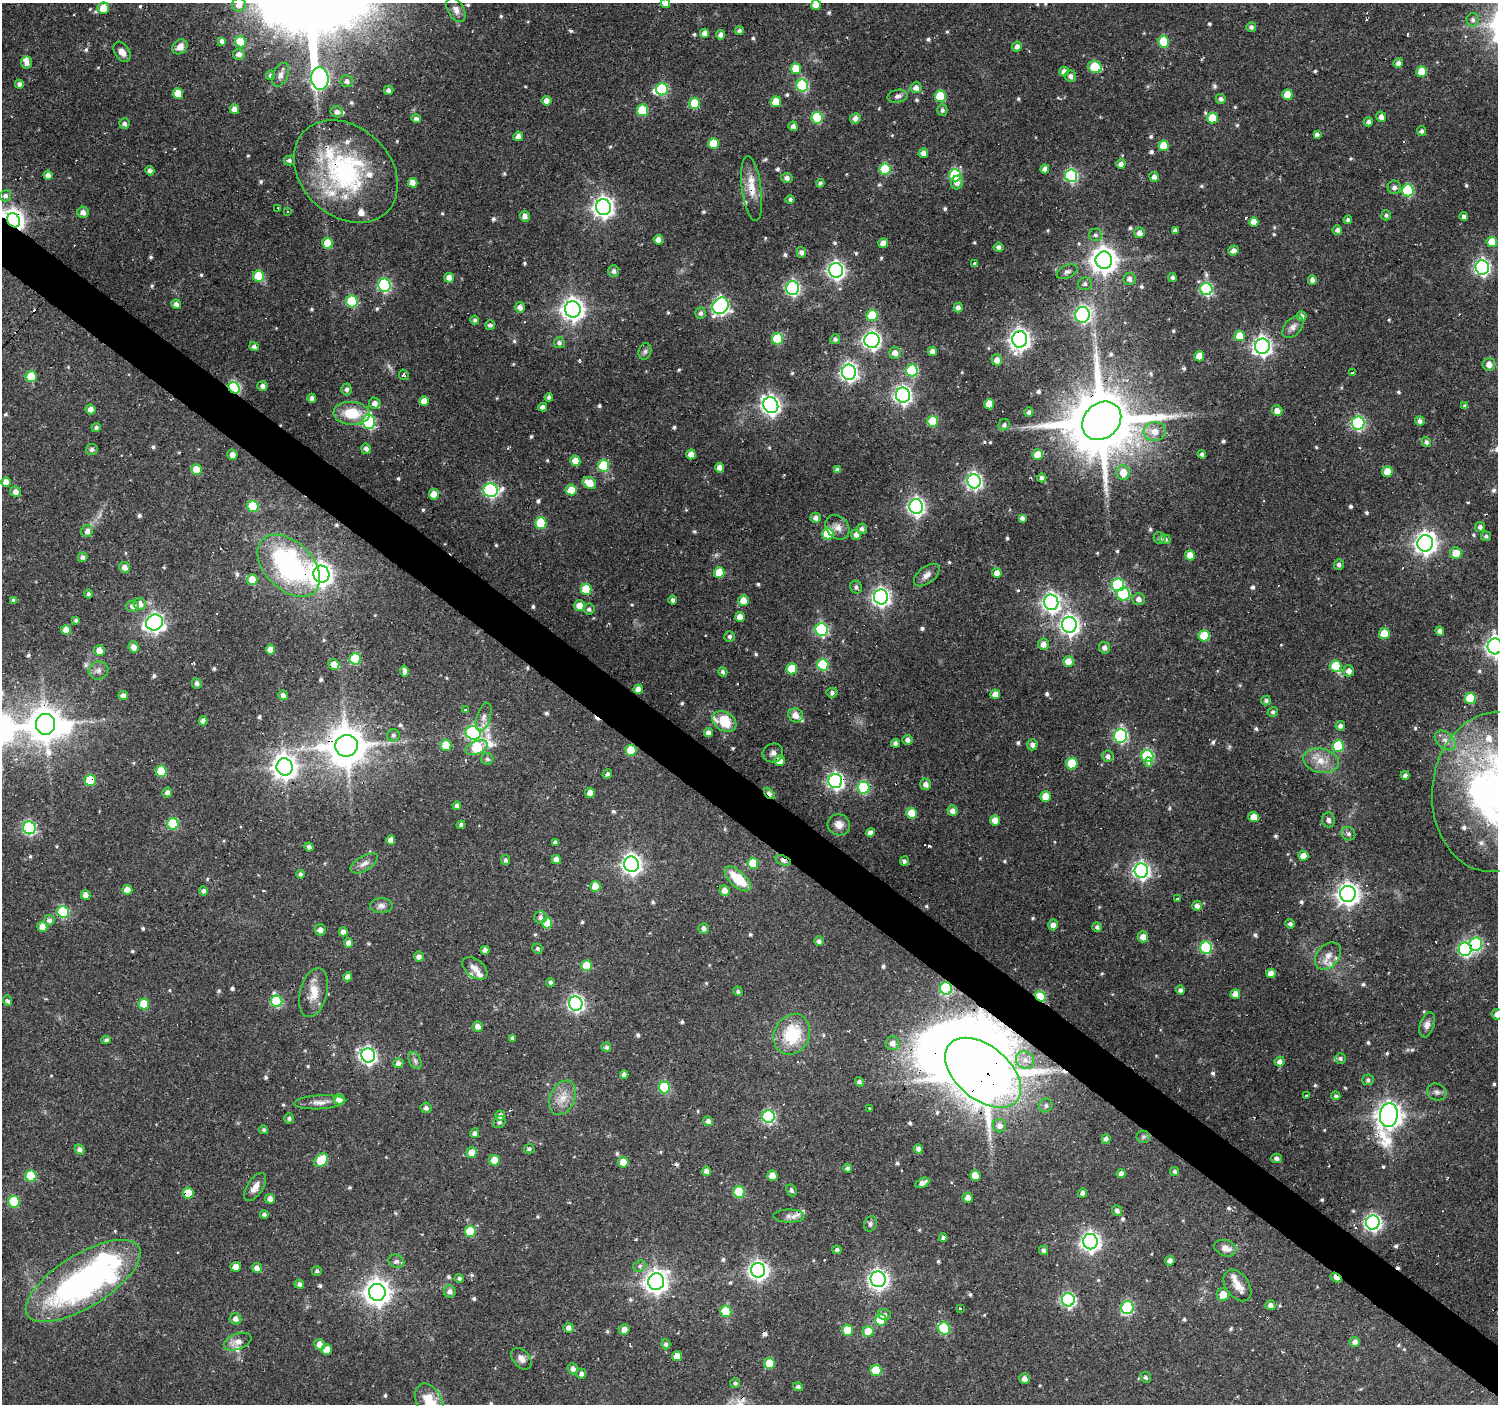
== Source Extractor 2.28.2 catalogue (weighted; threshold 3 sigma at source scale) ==
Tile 6 of 4 x 4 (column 2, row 2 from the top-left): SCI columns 1497-2992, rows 2974-4375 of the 5985 x 6013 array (HDU 1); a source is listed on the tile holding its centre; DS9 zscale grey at full resolution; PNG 1500 x 1406 px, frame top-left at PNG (2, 3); each listed source drawn as its Kron ellipse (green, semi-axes under 4 px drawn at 4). Shown black and unused: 4% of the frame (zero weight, under 2 of 3 exposures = <1% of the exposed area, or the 3 px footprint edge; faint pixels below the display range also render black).
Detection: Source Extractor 2.28.2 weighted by HDU 2 'WHT'; one run over the whole footprint, this tile lists its part. Background 0.137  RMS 0.0061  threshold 0.0273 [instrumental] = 3 sigma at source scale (4.5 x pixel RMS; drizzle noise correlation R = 1.50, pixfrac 1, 0.0396/0.0396 arcsec/px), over >= 5 px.
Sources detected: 761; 5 too faint to see at this stretch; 4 inside a brighter object's white glare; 26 cosmic-ray / hot-pixel residue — neither listed nor drawn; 20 inside a brighter listed object's ellipse — not listed separately; of the other 706, all 500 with FLUX_AUTO >= 1.43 (the completeness limit of this list) listed and drawn (206 fainter detections not listed), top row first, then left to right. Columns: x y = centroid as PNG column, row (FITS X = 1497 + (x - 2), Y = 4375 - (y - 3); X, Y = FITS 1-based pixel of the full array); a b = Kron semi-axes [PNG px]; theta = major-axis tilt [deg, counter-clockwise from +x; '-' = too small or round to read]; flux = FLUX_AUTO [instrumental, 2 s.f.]
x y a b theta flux
665 3 5 5 - 4.3
239 5 7 6 - 4
816 5 5 5 - 6.5
103 8 6 5 - 12
456 10 13 8 -60 3.7
1473 20 7 6 - 2
1251 27 5 5 - 1.9
739 31 4 4 - 1.6
705 33 5 4 - 5.2
721 35 4 4 - 3.3
222 41 4 4 - 2.2
241 42 5 5 - 20
1163 42 6 5 - 28
180 47 8 6 43 4.3
1017 47 5 4 - 3.2
122 52 11 7 -57 4.2
239 54 6 5 - 3
27 63 6 5 - 3.4
1398 63 5 4 - 2.8
1095 67 7 5 -16 26
796 69 5 5 - 17
1064 71 5 4 - 3.5
1422 72 5 5 - 12
271 75 4 4 - 2
281 75 13 7 68 3
1071 76 6 5 - 2.6
320 79 11 8 -83 230
347 81 6 6 - 2.9
19 84 4 4 - 2.2
802 86 6 6 - 57
916 88 5 5 - 3.6
662 89 6 6 - 49
389 90 5 4 - 2.3
178 93 5 5 - 11
1287 95 5 5 - 12
898 96 10 6 11 2.6
940 96 6 5 - 28
1221 99 5 4 - 2
546 101 5 5 - 4.4
776 102 5 5 - 12
694 103 5 5 - 15
234 109 5 4 - 4.2
643 110 6 5 - 32
942 110 6 5 - 1.9
337 112 6 5 - 2.7
1381 117 5 5 - 3
817 118 6 5 - 40
855 118 5 5 - 3.5
1212 118 5 5 - 17
416 119 4 4 - 2.3
1368 122 4 4 - 2.2
124 124 5 5 - 2.2
793 126 5 4 - 2.4
1422 131 5 4 - 1.8
1317 134 4 4 - 2.2
518 136 5 4 - 3.3
713 143 5 5 - 18
1164 146 5 5 - 13
923 153 5 4 - 3.8
289 160 5 5 - 1.5
1121 164 5 4 - 3.3
885 169 6 5 - 34
1045 169 4 4 - 3.3
150 171 4 4 - 2.2
346 171 58 44 -43 98
48 175 4 4 - 3.4
955 175 6 5 - 53
1071 176 6 6 - 79
1154 177 5 4 - 3
787 178 6 5 - 2.5
413 183 5 4 - 4.8
820 183 4 4 - 1.7
957 183 7 6 - 3.4
1394 187 7 6 - 2.5
752 188 33 9 -82 11
1408 190 6 6 - 52
5 196 6 5 - 2
790 199 4 4 - 1.4
603 207 8 7 - 360
278 208 3 3 - 2.4
83 212 5 5 - 3.2
287 212 3 3 - 1.4
1386 215 5 5 - 1.5
525 216 5 5 - 3.3
1464 217 4 4 - 2.3
14 220 7 6 - 420
1348 220 4 4 - 1.7
1254 222 5 4 - 6.4
1175 230 4 4 - 2.3
1337 230 5 4 - 2.4
1139 233 5 5 - 3.5
1095 235 6 6 - 1.8
658 240 5 4 - 4
1492 242 5 5 - 13
327 243 5 5 - 15
883 243 5 5 - 6
999 247 5 4 - 2.5
1233 250 5 5 - 2.7
801 252 5 4 - 2.6
1104 260 8 8 - 650
975 264 4 3 - 5.5
1482 267 7 6 - 170
836 270 7 7 - 230
614 271 6 5 - 2.1
1067 272 11 6 25 2.2
258 276 6 5 - 20
449 278 5 5 - 4
1173 278 4 4 - 1.9
1129 279 6 6 - 3
1312 280 5 4 - 2.7
1085 284 7 6 - 1.9
384 285 6 6 - 91
793 288 7 6 - 120
1206 289 6 6 - 77
352 301 6 6 - 40
176 304 5 4 - 2.5
721 306 9 7 49 190
520 307 5 5 - 3.4
958 307 5 4 - 2.8
573 309 8 8 - 470
701 313 6 5 - 1.9
872 315 5 5 - 29
1082 315 8 7 - 110
1301 316 5 5 - 2.5
475 320 4 4 - 1.5
490 325 5 5 - 2.1
1293 327 13 8 48 3.5
1240 336 5 5 - 14
777 339 6 5 - 35
835 339 5 4 - 1.8
1020 339 8 7 - 370
872 340 7 7 - 210
559 343 5 5 - 1.9
254 346 5 4 - 2
1262 346 7 7 - 280
645 351 8 6 74 1.7
932 351 5 4 - 2.9
895 353 6 6 - 4.3
1199 356 5 5 - 9.5
997 360 5 5 - 4.1
1489 364 6 6 - 4.5
912 370 6 6 - 52
849 372 7 7 - 230
1353 373 3 3 - 7.7
404 375 5 4 - 1.6
31 377 5 5 - 21
262 386 5 5 - 2.6
234 388 6 5 - 86
347 389 6 5 - 2.1
903 395 7 7 - 230
549 397 4 4 - 1.8
312 398 5 4 - 2.6
424 401 5 4 - 5.3
375 403 6 5 - 3.7
989 404 5 5 - 9
771 405 8 7 - 290
1465 406 4 4 - 1.6
543 407 4 4 - 3
91 409 5 5 - 3.5
1277 411 5 5 - 4.5
1029 412 5 4 - 1.9
352 413 18 11 -3 19
933 421 5 5 - 22
1102 421 21 17 43 6000
1420 421 5 4 - 2.2
369 422 7 6 - 71
1358 423 6 6 - 98
1004 425 6 5 - 1.7
96 428 4 4 - 1.6
1155 432 11 9 2 7.7
1426 442 5 4 - 1.9
92 449 6 5 - 1.7
366 449 5 5 - 2.4
691 454 5 5 - 5.4
1202 454 4 4 - 1.7
232 455 5 5 - 4.4
1038 455 5 5 - 8.5
575 461 5 5 - 7.1
604 466 6 5 - 40
720 468 5 4 - 3.8
196 470 5 5 - 11
837 470 4 4 - 2
1123 472 7 6 - 8.5
1387 472 5 5 - 10
1042 478 4 4 - 1.9
974 481 7 6 - 170
6 482 4 4 - 5.2
589 483 7 5 -32 9.7
491 490 7 6 - 120
571 490 5 5 - 11
15 492 5 5 - 3.7
434 494 5 5 - 7.5
253 506 6 5 - 31
916 507 7 7 - 210
816 518 5 5 - 2.7
1022 518 4 4 - 2.2
541 523 6 5 - 33
837 527 13 10 -47 5
1480 527 5 5 - 2.3
862 529 5 5 - 2.3
87 531 6 5 - 3
828 534 5 5 - 26
856 535 5 5 - 2.7
1486 536 5 5 - 1.7
1160 538 6 5 - 1.7
1165 539 5 4 - 1.9
1425 543 8 8 - 410
1456 553 6 6 - 7.9
1190 555 5 5 - 6.2
83 557 5 4 - 2.3
1339 564 5 5 - 2.1
289 566 37 24 -44 110
124 567 5 5 - 4.1
719 572 5 5 - 14
997 573 5 4 - 4.5
321 574 8 8 - 450
927 575 15 8 38 3.9
252 580 5 5 - 8.4
1118 585 6 6 - 61
856 587 6 5 - 1.7
586 589 5 5 - 23
88 594 4 4 - 1.5
1124 594 6 6 - 43
881 597 7 7 - 250
1139 599 6 6 - 2.8
13 600 4 4 - 1.7
673 600 4 4 - 1.8
743 601 5 5 - 8
1051 602 8 7 - 270
140 604 6 6 - 4.6
133 606 6 6 - 3.3
580 606 5 5 - 7.5
589 609 5 5 - 1.9
740 617 5 5 - 5.9
76 620 4 3 - 1.5
154 623 8 8 - 270
1069 625 8 7 - 290
66 630 5 5 - 6.3
822 630 6 6 - 77
1440 631 4 4 - 2.5
1384 633 5 5 - 11
729 636 5 5 - 1.6
1204 636 5 5 - 20
1043 644 5 5 - 4.1
1495 646 8 7 - 310
134 647 6 5 - 4.1
1105 648 6 5 - 2.9
271 650 5 4 - 6.6
99 651 5 5 - 5.2
355 659 6 5 - 37
1068 661 5 5 - 6.8
334 664 5 5 - 6.2
823 665 6 5 - 41
1336 666 6 5 - 24
792 669 5 5 - 18
98 670 10 8 25 2.8
404 671 5 4 - 3.4
1349 671 6 5 - 3.8
723 672 5 4 - 1.8
197 683 5 5 - 2.3
638 689 4 4 - 4.6
832 693 5 5 - 2
995 694 5 4 - 4.9
283 695 5 4 - 2.9
123 696 5 4 - 3.1
1470 698 5 5 - 24
1266 700 5 4 - 1.5
466 710 3 3 - 4.2
1273 712 5 5 - 1.7
796 715 7 6 - 5.6
484 717 15 7 72 4
203 721 4 4 - 3.2
724 721 13 9 -30 20
46 724 10 9 - 1300
1340 726 4 4 - 2.5
473 733 8 6 -26 98
708 733 4 4 - 3.4
393 735 6 6 - 1.6
1120 736 7 6 - 100
908 740 5 4 - 2.6
1445 740 12 8 -41 4
895 743 4 4 - 2.3
446 745 6 5 - 11
1032 745 5 5 - 2.5
346 746 11 11 - 1800
1338 746 6 5 - 45
477 748 11 6 21 43
631 750 5 5 - 24
773 753 10 9 - 3.1
1108 756 6 5 - 2.4
1147 756 6 6 - 66
487 759 6 6 - 1.7
780 761 5 5 - 6
1321 761 18 12 -13 10
1148 762 5 4 - 3.3
1072 764 6 5 - 21
285 767 8 8 - 570
161 771 5 5 - 22
607 774 5 4 - 1.9
1405 775 4 4 - 1.8
90 780 5 5 - 26
835 781 7 6 - 200
926 784 5 5 - 3.5
863 788 6 6 - 54
1495 792 80 63 85 260
167 793 5 4 - 2.5
590 793 5 5 - 5
769 793 6 4 -47 3.1
1046 796 5 5 - 12
457 806 4 4 - 2.5
953 811 5 5 - 3.8
912 813 5 5 - 18
1253 817 5 5 - 7.1
995 820 5 5 - 6.6
1328 820 7 6 - 2.2
173 824 6 5 - 37
461 825 4 4 - 1.7
839 825 11 10 - 4.9
29 828 6 6 - 100
871 832 4 4 - 2.8
1348 834 7 6 - 1.9
391 840 5 4 - 4.2
555 842 4 4 - 1.9
309 847 4 4 - 2.3
1303 856 5 5 - 6.6
505 860 5 4 - 1.7
556 860 5 4 - 4.1
783 860 8 4 -18 2.6
904 861 5 4 - 1.8
364 863 15 7 30 3.5
753 863 5 5 - 20
631 864 8 7 - 340
1141 871 7 7 - 210
300 874 4 4 - 1.6
738 879 16 7 -42 21
595 886 5 5 - 10
127 890 5 5 - 5.4
203 891 5 4 - 2.4
724 891 5 5 - 5
1348 894 8 8 - 460
86 895 5 4 - 4
1177 899 3 3 - 1.6
381 906 11 7 1 2.8
1197 906 5 5 - 2.8
63 912 6 5 - 51
540 917 6 6 - 2.5
49 920 5 5 - 2.4
547 923 5 5 - 14
1290 924 5 4 - 1.7
1053 925 5 5 - 3.5
42 927 5 5 - 5.3
1097 927 5 5 - 1.8
704 928 5 5 - 2.5
320 930 5 5 - 3.1
343 932 5 4 - 3.3
1143 937 5 5 - 5.5
819 941 5 4 - 2
348 943 4 4 - 3.3
1476 944 6 6 - 72
1206 948 6 6 - 59
537 949 5 5 - 1.5
1465 949 7 6 - 110
485 950 4 4 - 3.3
1328 956 15 11 48 6.7
419 957 5 5 - 3.1
586 966 5 5 - 14
475 968 14 9 -38 4.3
1271 973 4 4 - 4.4
348 977 4 4 - 3.3
550 983 4 4 - 2.1
946 988 6 6 - 70
1180 990 4 4 - 2.1
738 991 5 4 - 1.6
314 993 25 13 76 10
1235 994 5 5 - 5.2
1041 996 5 4 - 33
8 1001 5 3 - 2.3
277 1001 6 5 - 42
144 1004 5 5 - 16
576 1004 7 6 - 190
1497 1014 5 5 - 2.9
1427 1025 13 7 72 3.5
478 1026 5 5 - 3.2
792 1034 21 17 63 30
512 1038 4 3 - 1.4
106 1040 4 4 - 1.5
893 1043 7 6 - 3.9
606 1047 5 5 - 1.8
368 1055 7 7 - 210
1340 1058 5 5 - 1.5
1025 1060 9 8 - 4
415 1061 9 5 -63 1.8
1279 1061 5 5 - 2.9
398 1063 5 5 - 2.6
983 1073 44 27 -40 4200
624 1075 4 4 - 2.5
1368 1080 6 5 - 1.5
859 1082 5 4 - 2.1
664 1087 6 5 - 46
1437 1092 10 8 -23 2.4
1306 1096 3 3 - 1.5
1336 1096 4 4 - 1.5
562 1098 18 12 66 9.1
339 1099 5 5 - 6.2
319 1102 26 7 3 5.2
1046 1105 7 6 - 2.1
426 1108 5 5 - 2
870 1109 3 3 - 1.5
1389 1115 12 9 82 600
500 1116 5 5 - 2.9
769 1117 6 6 - 92
289 1118 5 5 - 1.7
708 1121 5 5 - 2.5
499 1122 6 6 - 1.6
999 1126 7 6 - 3.3
264 1130 4 4 - 1.4
475 1133 5 4 - 2.1
1143 1137 6 6 - 1.5
1106 1139 5 4 - 2.4
529 1149 5 4 - 1.4
918 1149 5 4 - 3.1
80 1150 5 5 - 2.6
471 1152 5 5 - 6.3
1277 1158 5 5 - 1.8
321 1160 8 5 43 25
494 1160 5 5 - 9.5
623 1162 5 5 - 8.5
848 1168 4 4 - 1.8
706 1171 5 4 - 3.5
1175 1171 4 4 - 1.5
1121 1174 4 4 - 4.1
975 1175 5 5 - 12
31 1176 5 5 - 32
772 1176 5 5 - 8.3
922 1183 7 4 27 3.4
255 1187 16 7 56 4.9
791 1190 6 5 - 1.5
739 1192 6 5 - 37
188 1193 5 5 - 16
1082 1193 4 4 - 2.1
968 1198 5 5 - 4.6
270 1199 5 5 - 3.8
14 1202 6 5 - 35
1117 1211 5 5 - 2.3
264 1214 4 4 - 1.7
789 1216 16 6 0 3.7
1373 1222 7 7 - 200
870 1224 8 6 68 1.7
470 1231 5 5 - 26
943 1238 4 4 - 1.9
1090 1242 7 7 - 300
1225 1248 11 8 -19 4.8
837 1250 4 4 - 2
1044 1250 4 4 - 2.3
396 1261 8 6 -24 1.8
1170 1261 5 4 - 3
640 1266 7 5 18 1.5
236 1267 5 5 - 6.2
257 1268 5 5 - 4.1
758 1270 7 7 - 300
317 1271 5 4 - 1.5
1336 1278 6 3 -33 4
459 1279 5 4 - 1.6
878 1279 8 7 - 320
83 1281 65 26 32 180
656 1282 8 8 - 490
299 1284 5 4 - 2.4
1238 1285 18 11 -54 6.5
450 1291 6 6 - 2.7
377 1292 8 8 - 650
1223 1295 6 6 - 6.3
1068 1300 6 6 - 120
1270 1305 5 5 - 3.1
1127 1308 6 6 - 64
960 1309 3 3 - 2.3
726 1311 6 5 - 31
884 1314 6 5 - 1.8
235 1319 6 5 - 2.8
881 1320 6 5 - 17
569 1328 5 5 - 3.3
944 1328 6 6 - 44
624 1330 5 5 - 4.5
847 1330 5 5 - 16
868 1331 5 5 - 11
238 1342 14 7 20 5.5
1355 1342 5 5 - 3.3
319 1344 5 5 - 5.1
666 1344 5 4 - 1.6
327 1350 5 5 - 6.2
677 1356 5 4 - 6.6
521 1359 12 8 -48 3.5
770 1363 5 5 - 18
573 1369 6 5 - 2.5
876 1370 6 5 - 25
581 1374 5 5 - 2.2
1146 1377 5 5 - 1.4
1025 1379 5 5 - 3.6
735 1383 5 4 - 1.5
798 1387 5 4 - 1.8
429 1401 19 12 -61 16
Overlapping masked pixels (flux is a lower limit): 33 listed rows (the first 20) at x y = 320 79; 346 171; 752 188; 603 207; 14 220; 1020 339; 234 388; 1102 421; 289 566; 321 574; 334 664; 46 724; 346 746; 631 750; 285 767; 90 780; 835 781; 1495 792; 769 793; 783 860
Isophote crosses this tile's border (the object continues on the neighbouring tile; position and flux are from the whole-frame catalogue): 7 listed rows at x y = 665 3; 239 5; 816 5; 1495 646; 1495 792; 1497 1014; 429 1401